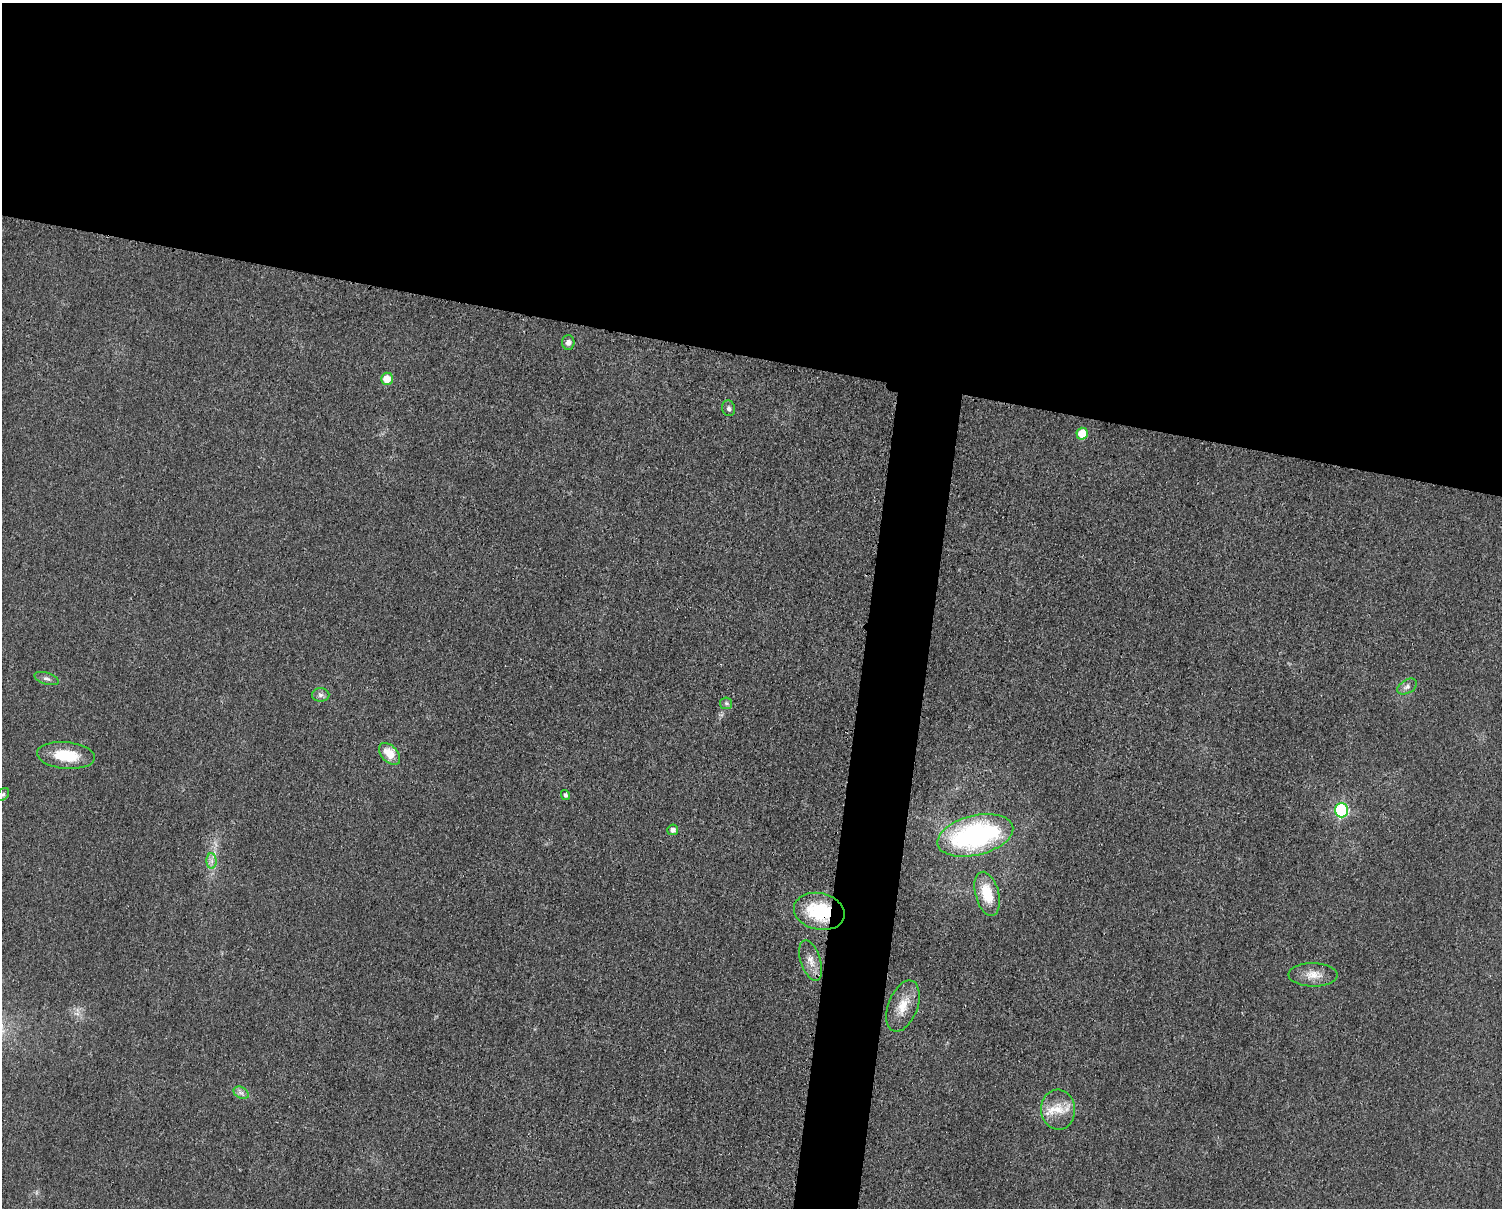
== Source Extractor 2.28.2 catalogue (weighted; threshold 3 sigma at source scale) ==
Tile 2 of 3 x 4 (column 2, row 1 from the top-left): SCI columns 1747-3246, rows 3626-4831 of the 4862 x 4841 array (HDU 1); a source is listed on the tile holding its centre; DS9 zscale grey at full resolution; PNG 1504 x 1210 px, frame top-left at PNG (2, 3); each listed source drawn as its Kron ellipse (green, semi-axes under 4 px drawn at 4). Shown black and unused: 32% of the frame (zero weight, under 3 of 4 exposures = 1% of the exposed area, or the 3 px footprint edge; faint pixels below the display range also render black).
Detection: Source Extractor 2.28.2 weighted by HDU 2 'WHT'; one run over the whole footprint, this tile lists its part. Background 0.029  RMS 0.0058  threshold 0.0262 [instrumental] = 3 sigma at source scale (4.5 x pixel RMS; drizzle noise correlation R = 1.50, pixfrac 1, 0.05/0.05 arcsec/px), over >= 5 px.
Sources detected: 23; all 23 listed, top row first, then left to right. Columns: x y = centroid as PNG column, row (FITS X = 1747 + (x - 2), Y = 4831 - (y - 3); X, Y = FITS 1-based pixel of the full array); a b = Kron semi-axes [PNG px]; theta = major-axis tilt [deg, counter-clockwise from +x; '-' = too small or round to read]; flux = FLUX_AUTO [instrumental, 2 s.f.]
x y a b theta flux
568 342 7 6 - 2.6
387 379 6 6 - 8.9
729 408 8 6 -73 1.6
1082 434 6 5 - 12
46 679 12 5 -17 2
1407 687 11 6 31 2.3
321 695 9 6 0 2.1
726 703 6 5 - 1.2
390 754 13 8 -46 9.3
66 755 29 13 -5 20
3 795 7 5 47 1.2
565 795 5 4 - 1.4
1341 810 7 6 - 53
673 830 5 5 - 2.5
975 835 39 20 14 110
212 861 8 5 -89 2.2
987 894 22 12 -75 16
819 911 26 18 -13 35
811 960 21 10 -72 6
1313 975 24 11 -1 7.8
903 1006 27 14 69 12
241 1093 8 5 -30 2
1058 1110 20 17 -86 12
Overlapping masked pixels (flux is a lower limit): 1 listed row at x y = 819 911
Isophote crosses this tile's border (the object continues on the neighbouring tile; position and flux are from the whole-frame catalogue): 1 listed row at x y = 3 795